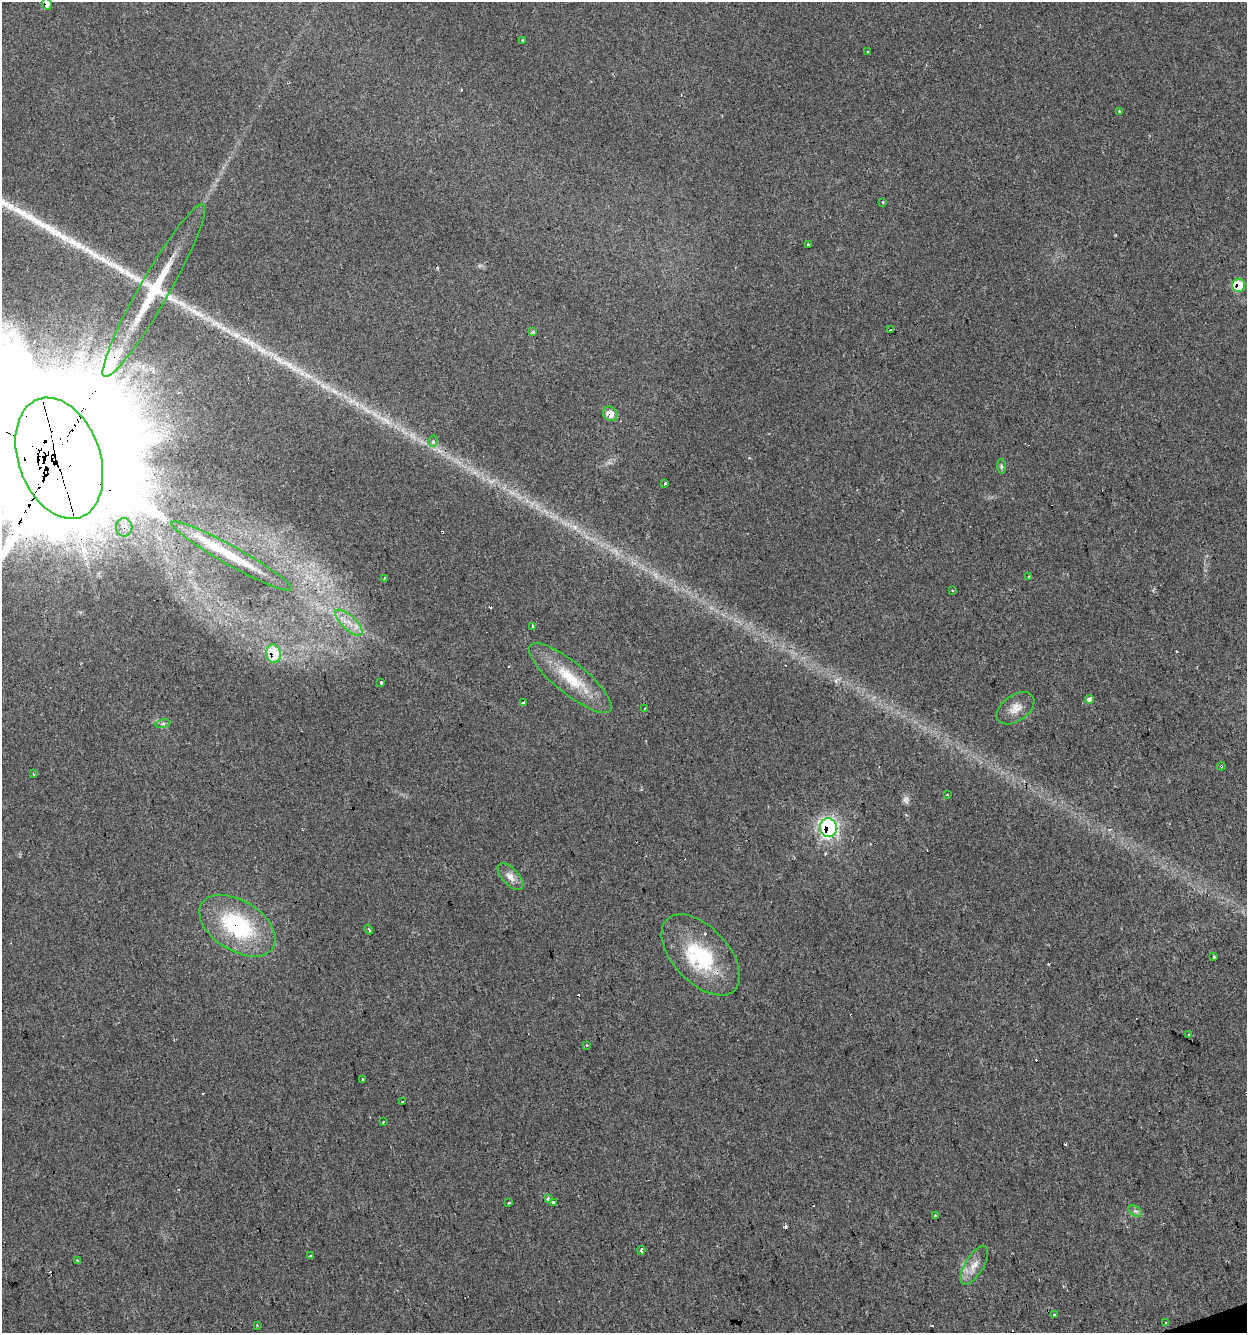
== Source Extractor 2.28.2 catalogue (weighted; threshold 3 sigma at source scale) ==
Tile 6 of 4 x 4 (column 2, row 2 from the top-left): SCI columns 1354-2598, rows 2665-3995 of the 5146 x 5327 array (HDU 1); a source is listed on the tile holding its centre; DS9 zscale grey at full resolution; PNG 1249 x 1335 px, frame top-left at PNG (2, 2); each listed source drawn as its Kron ellipse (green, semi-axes under 4 px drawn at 4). Shown black and unused: <1% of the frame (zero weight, under 2 of 3 exposures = <1% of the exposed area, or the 3 px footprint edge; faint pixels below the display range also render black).
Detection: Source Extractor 2.28.2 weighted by HDU 2 'WHT'; one run over the whole footprint, this tile lists its part. Background 0.029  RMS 0.0059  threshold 0.0263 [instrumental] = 3 sigma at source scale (4.5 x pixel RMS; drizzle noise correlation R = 1.50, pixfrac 1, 0.0396/0.0396 arcsec/px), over >= 5 px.
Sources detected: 80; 1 too faint to see at this stretch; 22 cosmic-ray / hot-pixel residue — neither listed nor drawn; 1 inside a brighter listed object's ellipse — not listed separately; the other 56 listed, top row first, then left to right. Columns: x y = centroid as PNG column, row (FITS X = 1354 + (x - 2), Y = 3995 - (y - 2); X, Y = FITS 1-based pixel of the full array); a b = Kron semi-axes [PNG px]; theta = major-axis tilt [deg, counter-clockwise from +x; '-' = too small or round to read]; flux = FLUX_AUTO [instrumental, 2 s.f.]
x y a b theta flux
47 4 6 4 -80 6.7
523 40 3 3 - 1.8
868 52 3 2 - 0.62
1120 112 3 3 - 1.7
883 202 3 3 - 1.7
808 244 3 3 - 1.9
1238 285 6 6 - 21
154 291 99 15 60 44
891 330 3 2 - 2.4
533 332 4 3 - 3.2
610 414 8 6 -54 7
433 441 5 4 - 1.5
59 458 63 41 -70 52000
1001 466 7 4 -89 1.1
665 483 3 3 - 1.9
124 527 9 8 - 5.2
231 556 68 9 -29 22
1029 576 3 2 - 0.96
384 579 3 2 - 0.92
953 590 2 2 - 0.63
349 623 18 7 -43 7.3
532 626 4 3 - 5.1
273 654 9 7 -84 17
570 678 52 15 -39 25
381 683 3 3 - 3
1089 699 4 3 - 11
523 703 3 3 - 7.4
645 708 3 3 - 2.1
1016 708 21 13 35 6.9
163 724 7 4 9 1.2
1221 766 4 3 - 1.6
33 774 3 2 - 0.58
947 795 3 2 - 0.83
828 827 9 8 - 150
510 877 16 8 -48 4.5
237 926 42 25 -32 59
369 929 5 3 - 0.78
701 955 49 27 -47 44
1214 957 3 3 - 0.87
1189 1035 3 3 - 1.6
586 1045 3 3 - 2.4
363 1079 3 3 - 4
402 1102 3 3 - 1.5
383 1121 3 3 - 1.9
548 1199 3 3 - 3.5
553 1202 3 3 - 4.6
509 1203 3 3 - 3
1135 1211 7 4 -32 1.5
936 1216 3 3 - 1.4
641 1251 4 3 - 6
311 1255 3 3 - 1.4
77 1260 3 3 - 1.1
974 1266 22 9 59 6.7
1054 1315 3 3 - 1.1
1165 1322 3 2 - 0.75
257 1325 3 2 - 1.3
Overlapping masked pixels (flux is a lower limit): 9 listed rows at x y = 47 4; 1238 285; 610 414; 59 458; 124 527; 273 654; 1221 766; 828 827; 237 926
Isophote crosses this tile's border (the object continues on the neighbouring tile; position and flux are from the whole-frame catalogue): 2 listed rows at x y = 47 4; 59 458